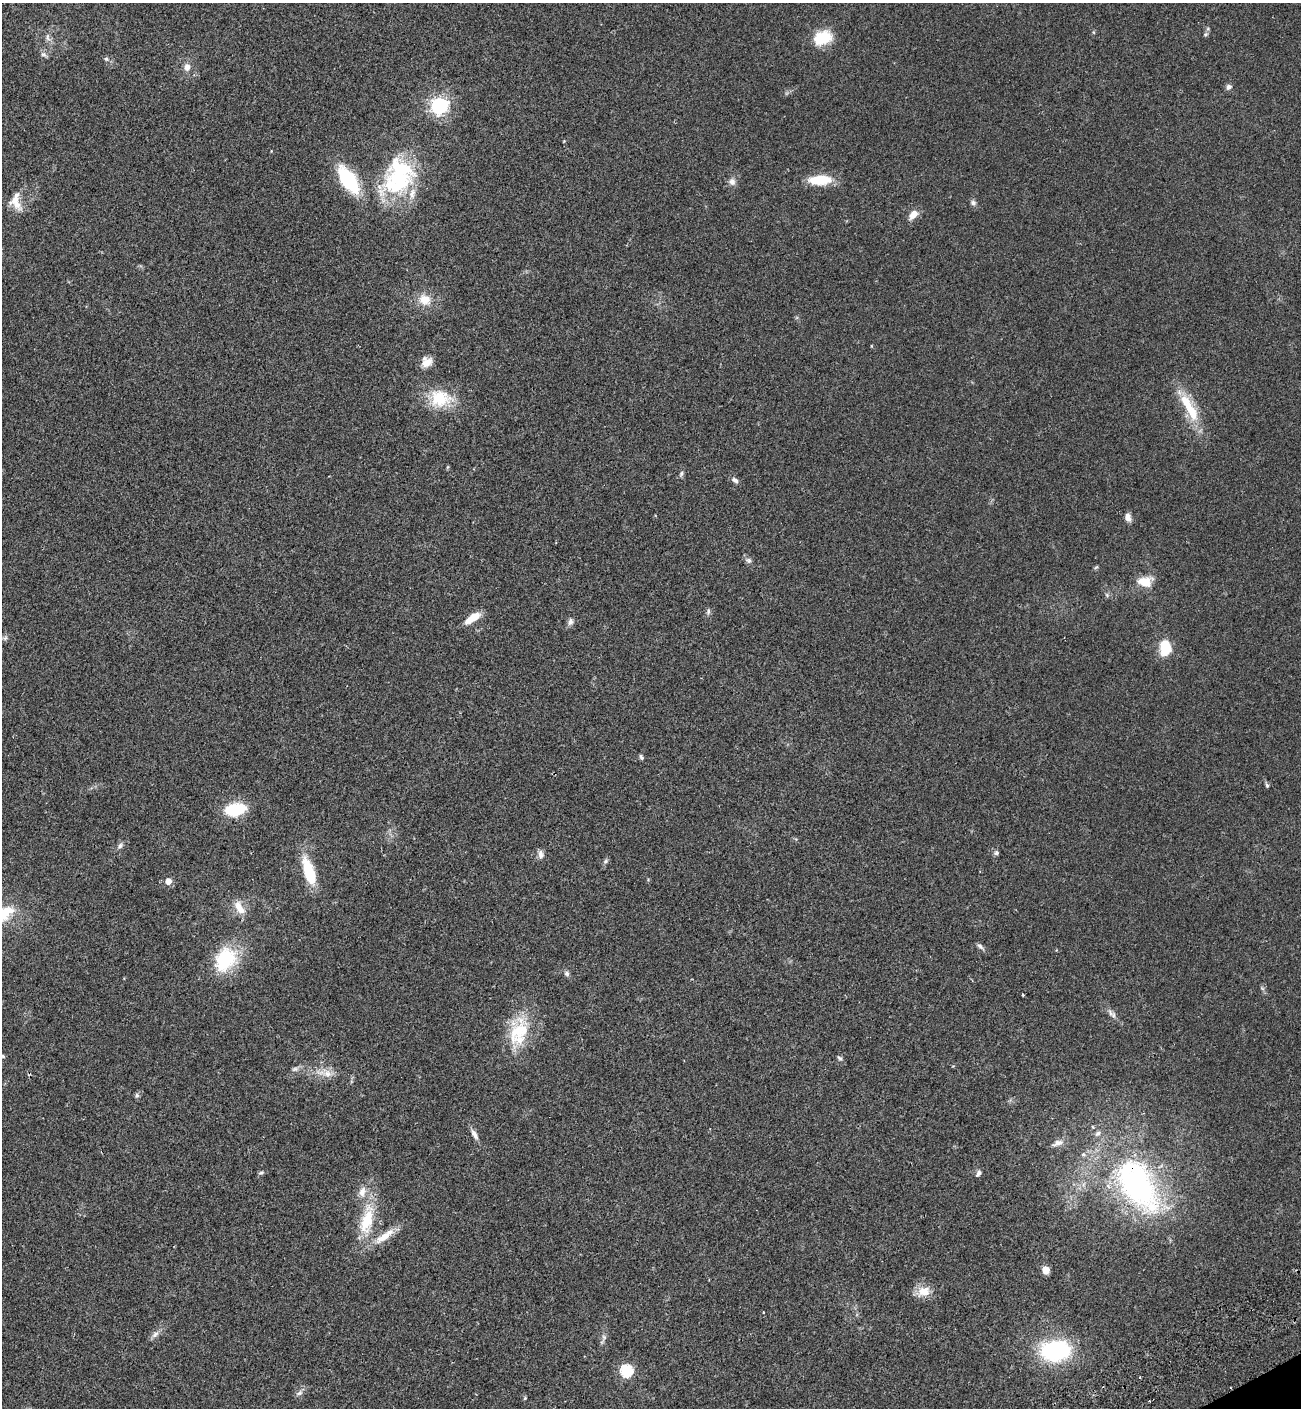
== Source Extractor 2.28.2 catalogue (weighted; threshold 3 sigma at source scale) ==
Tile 6 of 4 x 4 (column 2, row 2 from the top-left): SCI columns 1691-2989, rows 2895-4300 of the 5853 x 5823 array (HDU 1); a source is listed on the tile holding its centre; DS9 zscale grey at full resolution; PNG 1303 x 1410 px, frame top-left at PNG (2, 3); no overlay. Shown black and unused: <1% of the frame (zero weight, under 2 of 3 exposures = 7% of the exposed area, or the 3 px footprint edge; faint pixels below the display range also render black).
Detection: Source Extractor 2.28.2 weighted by HDU 2 'WHT'; one run over the whole footprint, this tile lists its part. Background 0.05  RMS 0.0075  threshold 0.0338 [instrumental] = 3 sigma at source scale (4.5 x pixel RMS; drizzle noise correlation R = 1.50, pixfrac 1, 0.05/0.05 arcsec/px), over >= 5 px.
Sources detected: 77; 1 cosmic-ray / hot-pixel residue — not listed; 5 inside a brighter listed object's ellipse — not listed separately; the other 71 listed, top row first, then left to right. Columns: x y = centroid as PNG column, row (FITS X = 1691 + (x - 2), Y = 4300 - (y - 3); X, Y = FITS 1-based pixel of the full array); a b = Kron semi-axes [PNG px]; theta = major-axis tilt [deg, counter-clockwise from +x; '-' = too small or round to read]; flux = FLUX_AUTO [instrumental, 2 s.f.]
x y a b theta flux
1093 32 5 3 - 0.7
1205 34 7 5 21 1.2
48 37 12 5 -82 2.6
822 38 21 14 23 23
44 54 10 6 -31 2
106 59 7 5 -21 1.4
187 67 9 8 - 4.1
1229 87 7 7 - 2.3
439 106 6 6 - 270
564 141 3 3 - 0.52
398 177 52 37 61 78
348 179 25 12 -56 54
820 180 26 11 2 19
732 182 11 9 -88 3.6
16 202 23 13 -57 10
973 203 7 6 - 2.1
913 214 11 7 45 7
425 300 17 14 -34 11
426 362 13 11 35 6.8
440 398 32 23 -9 26
1191 411 32 15 -60 22
681 474 8 6 60 1.5
735 480 10 6 -34 2.4
1128 517 10 7 -76 3.6
749 560 7 7 - 2
1096 567 6 4 20 0.88
1144 581 17 11 0 12
1107 595 6 4 -47 1.1
708 612 8 5 76 1.7
472 618 20 7 35 11
570 622 10 7 70 2.7
5 638 8 5 21 1.7
1165 648 16 11 -87 19
641 757 7 5 -55 1.4
1267 785 7 4 -68 1.2
235 809 19 11 10 31
120 846 8 6 84 1.9
996 853 5 5 - 2
541 854 12 7 -82 3
605 861 8 5 42 1.6
309 872 31 11 -72 28
168 881 5 5 - 7.4
239 908 21 10 -58 8.7
980 947 11 5 -39 2
225 959 32 25 55 36
567 974 8 6 -47 1.8
1262 988 6 4 -19 0.96
1023 995 3 3 - 1.1
1110 1012 12 5 -65 2.7
518 1032 43 25 75 35
3 1056 6 4 -23 1
840 1058 8 5 -39 1.4
295 1069 10 6 15 2.2
327 1073 16 12 -36 7.5
137 1095 8 6 -89 1.4
474 1134 15 6 -61 3.7
1057 1143 17 7 20 4.2
261 1173 8 4 22 1.3
979 1173 8 5 54 2.5
1138 1185 85 47 -60 170
367 1220 46 17 77 32
384 1236 34 10 35 12
1045 1270 5 5 - 18
924 1291 19 13 16 9.7
155 1334 12 7 50 3.4
604 1337 6 5 - 1.4
1055 1351 24 16 6 93
626 1371 6 6 - 87
1140 1377 4 2 - 0.66
299 1393 11 6 26 2.3
525 1398 5 4 - 0.75
Overlapping masked pixels (flux is a lower limit): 1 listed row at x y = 1138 1185
Isophote crosses this tile's border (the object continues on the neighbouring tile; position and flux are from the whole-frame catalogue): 1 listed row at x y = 3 1056